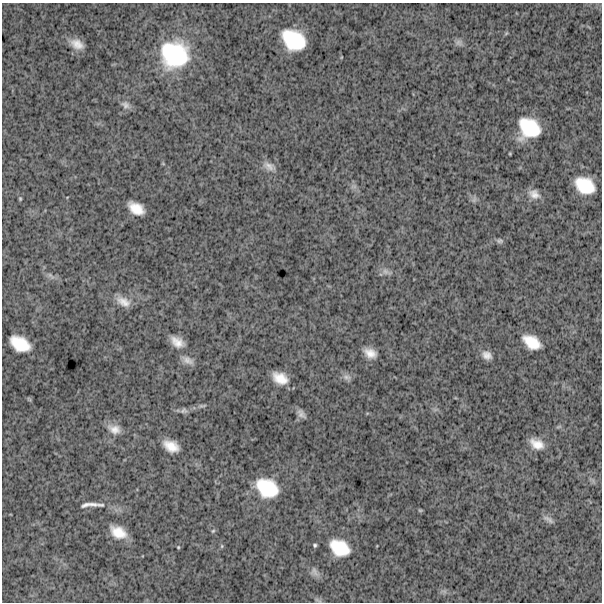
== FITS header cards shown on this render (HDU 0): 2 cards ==
NAXIS1  =                  600
NAXIS2  =                  600

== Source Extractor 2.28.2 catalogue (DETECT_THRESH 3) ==
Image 600 x 600 px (HDU 0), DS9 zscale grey, 1 PNG px = 1 image px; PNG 604 x 604 px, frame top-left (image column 1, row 600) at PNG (2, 3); no overlay
Background 1570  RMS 270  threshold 808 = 3 sigma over >= 5 px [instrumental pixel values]
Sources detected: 45; all 45 listed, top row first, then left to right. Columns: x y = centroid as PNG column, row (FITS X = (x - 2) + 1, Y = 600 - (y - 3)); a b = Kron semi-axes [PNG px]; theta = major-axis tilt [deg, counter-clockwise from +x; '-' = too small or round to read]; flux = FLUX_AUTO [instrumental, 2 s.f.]
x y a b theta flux
506 33 6 3 20 2.0e+04
293 40 22 16 -34 9.4e+05
459 43 10 8 -31 6.8e+04
77 44 17 11 -28 2.1e+05
174 55 30 29 - 1.6e+06
125 105 13 10 -38 9.8e+04
529 128 20 18 -33 8.3e+05
269 166 18 9 -25 1.4e+05
585 185 18 13 -29 6.1e+05
354 186 7 4 -19 4.4e+04
534 194 15 11 -29 1.6e+05
20 199 4 3 - 2.0e+04
474 200 9 6 63 4.9e+04
136 208 15 9 -32 3.1e+05
500 241 10 6 0 4.9e+04
386 272 14 6 -25 9.2e+04
51 276 13 5 -40 7.9e+04
123 301 18 10 -29 1.9e+05
177 342 14 9 -32 2.1e+05
532 342 17 10 -33 4.1e+05
20 344 19 12 -30 5.2e+05
370 353 14 9 -28 1.9e+05
487 355 12 9 -26 1.2e+05
188 360 16 8 -28 1.2e+05
347 377 12 8 -29 8.2e+04
280 378 14 9 -28 3.1e+05
202 405 12 4 3 4.4e+04
184 411 9 7 22 5.3e+04
301 414 12 7 -50 8.9e+04
114 429 17 11 -22 1.8e+05
537 444 16 10 -28 2.5e+05
171 446 15 9 -27 2.9e+05
267 488 21 16 -29 8.1e+05
89 505 22 5 6 1.4e+05
420 510 6 4 -1 2.1e+04
548 519 15 5 -29 7.1e+04
213 531 6 4 43 2.5e+04
118 532 15 10 -29 3.3e+05
315 545 4 4 - 3.0e+04
222 546 6 4 90 2.4e+04
178 547 4 4 - 1.8e+04
339 548 22 16 -31 6.1e+05
314 572 14 9 -55 9.8e+04
444 591 7 4 -18 4.4e+04
318 600 11 4 -25 3.9e+04